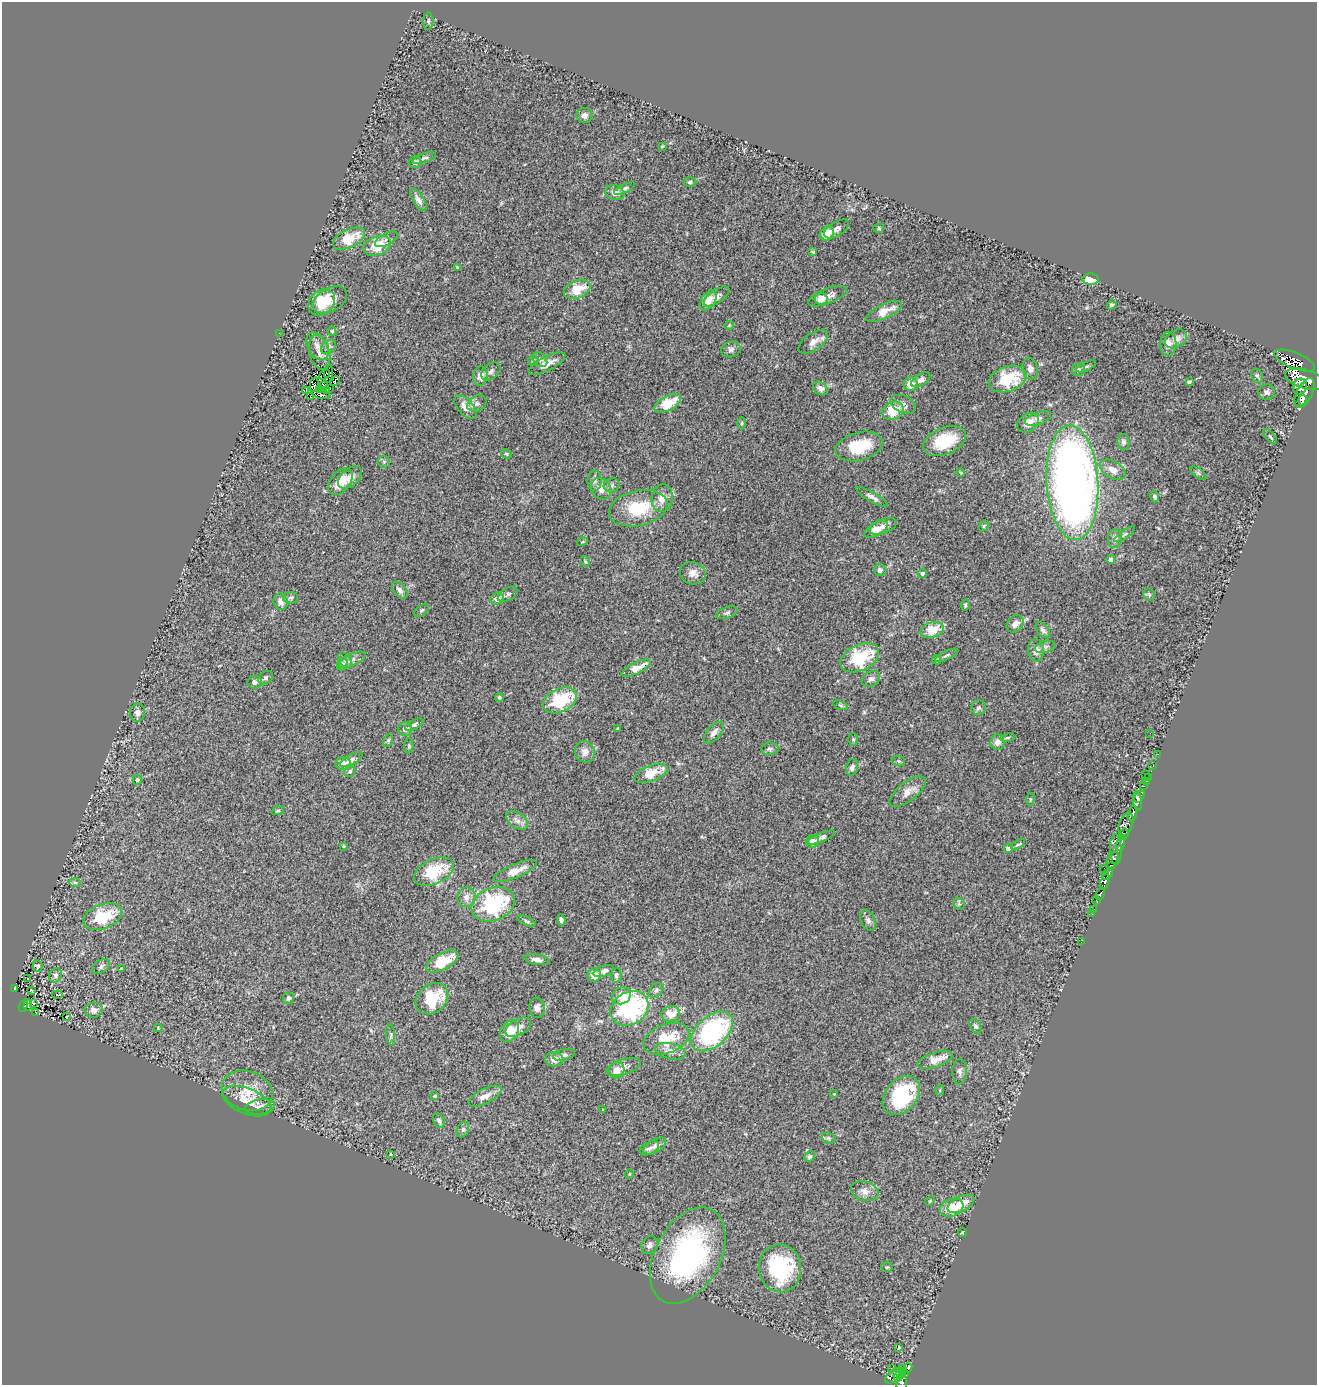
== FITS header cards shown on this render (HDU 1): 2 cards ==
NAXIS1  =                 1315
NAXIS2  =                 1383

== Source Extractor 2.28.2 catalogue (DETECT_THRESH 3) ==
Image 1315 x 1383 px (HDU 1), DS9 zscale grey, 1 PNG px = 1 image px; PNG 1319 x 1387 px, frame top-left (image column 1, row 1383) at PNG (2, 2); each listed source drawn as its Kron ellipse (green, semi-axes under 4 px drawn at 4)
Background 0.786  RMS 0.094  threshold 0.283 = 3 sigma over >= 5 px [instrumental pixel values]
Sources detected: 278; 7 with non-positive FLUX_AUTO (blend fragments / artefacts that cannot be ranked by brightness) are neither listed nor drawn; the other 271 listed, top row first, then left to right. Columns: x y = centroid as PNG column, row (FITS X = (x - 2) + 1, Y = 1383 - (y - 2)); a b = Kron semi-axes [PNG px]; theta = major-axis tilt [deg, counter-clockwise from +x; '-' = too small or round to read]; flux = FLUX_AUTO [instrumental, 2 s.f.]
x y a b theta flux
428 21 9 5 87 15
585 115 8 7 - 27
662 146 3 3 - 5.8
424 158 12 4 18 16
415 162 6 5 - 28
690 182 6 4 3 12
624 188 11 4 25 14
615 193 9 7 -18 43
418 200 13 5 -57 31
879 228 5 4 - 9
836 229 14 7 31 30
827 233 7 6 - 93
349 239 17 9 26 180
386 239 12 6 28 23
377 246 14 9 20 190
813 252 4 2 - 7
457 267 3 3 - 9.3
1091 279 8 5 -3 120
577 289 14 8 21 160
717 296 15 6 34 28
828 296 20 7 21 49
821 299 6 6 - 87
330 300 18 11 29 71
708 300 11 7 55 78
322 302 15 11 44 220
1112 305 5 4 - 13
884 311 19 7 25 96
729 325 4 4 - 6.3
332 331 4 4 - 12
279 333 2 2 - 13
1176 339 12 8 31 51
813 342 17 8 35 50
1168 344 12 8 90 43
317 346 15 9 -60 55
329 347 8 6 42 21
731 349 10 7 17 23
320 352 18 10 -75 59
533 360 5 5 - 11
540 360 8 6 -47 18
1294 361 21 8 -22 1000
547 364 20 7 27 62
1086 366 10 3 24 12
1030 369 11 8 -75 35
1078 370 6 6 - 25
491 371 11 7 41 22
324 374 6 3 39 3.5
329 374 9 4 -90 0.54
480 376 9 7 81 45
1257 376 7 5 -68 11
1008 379 19 12 19 300
1305 379 21 9 -16 4200
921 380 10 6 30 22
335 381 5 2 - 7.3
1189 382 4 3 - 13
911 384 7 7 - 66
314 385 7 3 80 7.4
323 385 4 2 - 4.1
1300 387 8 7 - 940
820 388 8 6 -37 26
319 389 3 2 - 4.2
330 389 3 3 - 8.5
306 390 4 2 - 5.1
326 391 3 2 - 3.9
1267 392 8 8 - 20
1304 393 16 7 63 2800
321 395 9 3 -11 2.5
310 397 3 2 - 11
1303 400 5 3 - 670
667 403 15 7 27 170
477 404 10 7 26 25
903 404 13 8 -23 32
465 407 14 7 -48 58
893 411 11 8 23 170
1038 419 13 6 17 26
742 423 6 4 89 7.2
1028 423 12 8 36 60
1270 437 9 4 -49 9.3
944 441 22 13 22 260
1123 442 8 6 -86 15
859 446 24 14 14 230
506 454 6 4 -29 7.6
384 462 6 5 - 11
1113 470 14 8 -31 45
961 473 4 3 - 6.3
1198 473 9 4 -36 12
350 478 14 8 40 48
594 481 10 7 -89 22
340 482 15 9 51 120
1072 483 58 25 -86 5700
612 485 8 7 - 17
601 489 11 9 -55 53
872 497 18 5 -29 28
1154 497 5 4 - 16
662 498 14 10 83 69
638 508 30 17 12 260
883 526 14 7 21 38
984 526 6 4 60 7.7
876 529 13 6 28 77
1125 534 12 3 35 12
1115 539 9 7 85 34
582 542 5 3 - 5.8
1111 559 4 4 - 33
585 561 5 3 - 6.4
880 570 6 6 - 22
693 573 13 11 -21 50
922 573 5 4 - 12
400 590 9 6 -51 24
507 594 11 6 33 20
1149 595 6 5 - 11
291 598 7 5 2 15
497 599 6 6 - 41
281 602 8 7 - 42
965 605 6 3 84 11
422 610 9 5 37 12
727 613 11 5 19 16
1015 624 10 7 46 45
932 630 12 7 17 150
1043 630 9 5 -50 19
1045 647 10 6 15 18
1036 650 11 8 -84 46
946 655 12 4 27 15
859 658 20 13 25 370
345 660 9 6 -51 19
352 660 14 6 25 28
937 660 4 4 - 30
342 664 6 5 - 21
636 668 16 5 26 98
265 678 8 6 36 18
871 679 9 7 30 25
255 682 7 6 - 25
499 698 4 4 - 14
560 700 18 11 26 370
841 705 7 4 -19 10
979 708 7 7 - 17
137 713 9 7 88 28
414 725 10 4 28 15
405 729 7 7 - 37
617 729 3 2 - 5.4
714 733 13 6 49 39
1150 733 2 2 - 3.5
1008 738 7 4 9 11
853 739 6 4 90 9.6
388 740 6 4 69 9.9
997 742 7 7 - 39
409 746 7 4 -88 9.6
770 749 9 6 1 16
585 752 11 9 -69 43
1158 754 2 2 - 11
351 760 12 5 29 23
899 761 6 5 - 10
343 763 7 6 - 61
1153 766 3 2 - 8
852 767 8 6 75 25
350 771 6 5 - 14
651 773 17 8 20 160
1145 774 2 2 - 51
1148 778 3 2 - 10
137 780 5 5 - 15
1147 781 3 2 - 11
1143 786 3 2 - 11
908 792 21 9 38 67
1139 796 7 3 61 420
1030 799 6 3 82 6.9
1137 801 10 4 -84 580
278 811 6 4 18 8.3
1132 814 8 3 73 480
517 821 12 7 -33 35
1126 824 12 6 70 500
1124 834 5 5 - 400
821 838 15 4 23 19
812 841 6 6 - 50
1120 843 8 4 73 160
1018 844 8 3 30 10
344 846 4 3 - 5.3
1008 849 4 4 - 25
1116 849 15 6 -88 720
1112 860 9 5 67 1000
1110 866 4 3 - 620
1104 868 3 2 - 61
515 871 23 7 23 87
434 872 21 12 25 290
1107 874 6 4 49 560
1105 882 8 4 71 830
75 883 6 4 -2 10
1100 894 6 3 68 110
466 897 9 9 - 42
1097 901 4 3 - 160
493 904 22 16 23 640
959 904 6 5 - 11
1094 910 3 2 - 19
1092 914 3 2 - 9.4
103 917 20 12 21 260
561 920 5 4 - 15
526 921 10 3 -24 12
868 921 11 7 -63 23
1081 942 2 2 - 7
537 960 13 5 -9 29
442 961 17 8 28 190
37 966 6 5 - 18
101 966 10 6 35 19
121 969 3 2 - 4.5
604 971 11 5 20 25
55 975 7 6 - 17
594 975 6 6 - 64
616 975 7 5 84 14
27 978 3 2 - 10
14 988 4 3 - 50
656 990 8 6 50 15
32 991 4 2 - 6.7
57 995 5 3 - 84
621 996 10 8 27 95
288 998 6 5 - 22
432 999 18 14 40 260
33 1003 3 2 - 4.9
28 1005 5 4 - 36
23 1006 6 3 66 82
537 1008 10 7 -86 27
629 1008 20 16 34 980
94 1010 9 7 1 36
36 1013 3 2 - 3.5
671 1014 9 7 11 100
67 1017 4 2 - 7
975 1026 8 5 -57 14
518 1027 14 8 29 41
158 1028 4 3 - 5.8
509 1031 12 8 57 110
712 1031 25 15 41 980
391 1035 11 4 -85 13
666 1039 24 14 21 220
670 1051 15 8 -12 46
564 1055 11 5 14 20
554 1059 9 7 -4 43
935 1060 18 7 18 120
624 1067 17 7 18 37
616 1070 8 7 - 62
959 1072 13 7 88 26
940 1090 5 3 - 6.1
247 1091 26 19 -18 170
834 1094 3 3 - 4.9
435 1096 4 3 - 9.1
485 1096 18 7 27 52
901 1096 22 15 49 500
247 1101 26 13 -22 120
260 1107 15 7 9 44
603 1109 3 2 - 4.5
439 1121 8 5 -65 18
463 1130 8 5 62 16
829 1138 7 5 -21 11
655 1146 13 6 30 33
649 1148 10 6 26 25
391 1154 3 2 - 6.2
810 1157 6 5 - 13
629 1174 4 3 - 4.8
865 1191 14 9 -16 46
930 1201 5 4 - 6.9
961 1204 14 7 27 93
952 1208 12 8 19 120
962 1232 4 3 - 5.3
650 1245 9 8 - 26
688 1256 52 32 62 1400
887 1267 6 5 - 8.7
780 1268 24 21 -82 560
899 1348 4 3 - 17
891 1368 3 2 - 15
903 1368 2 2 - 6.9
908 1368 5 3 - 90
900 1373 5 4 - 54
904 1373 3 3 - 54
894 1376 10 5 34 310
898 1377 4 3 - 240
901 1382 8 5 85 290
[7 non-positive-flux detections neither listed nor drawn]